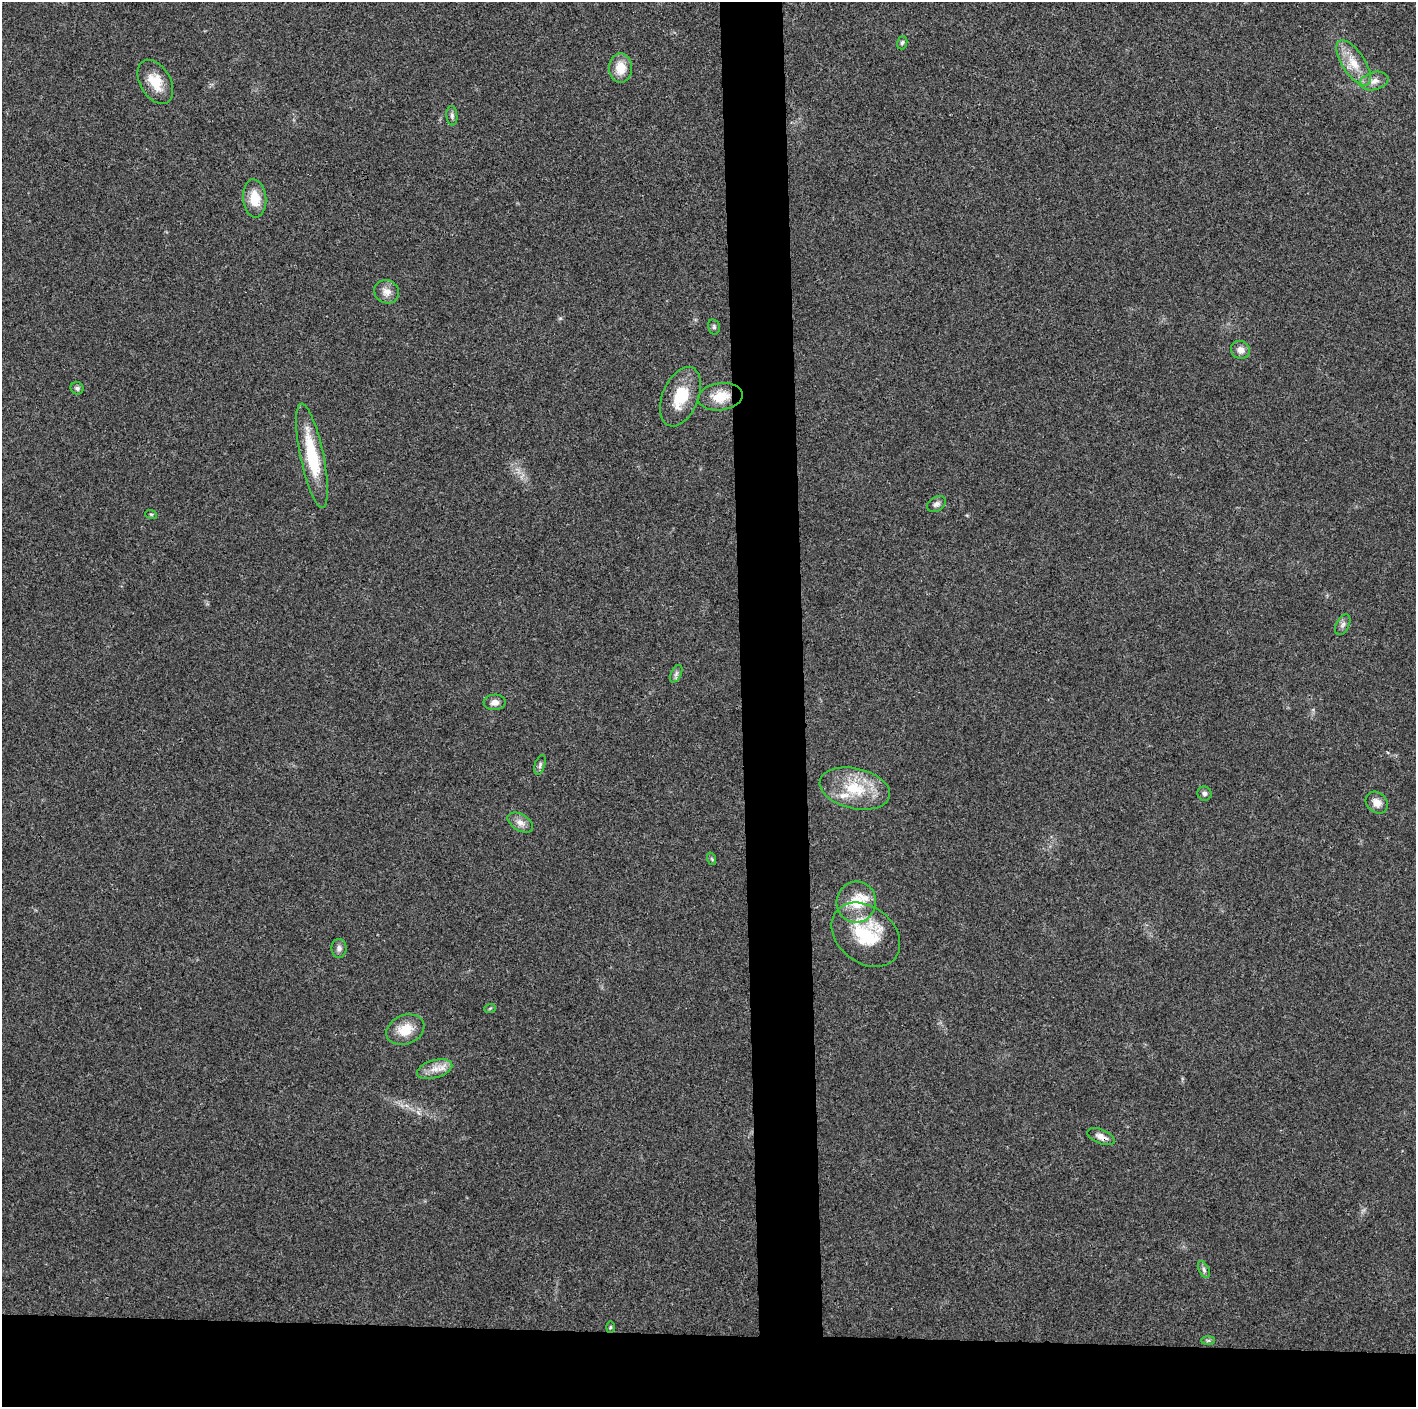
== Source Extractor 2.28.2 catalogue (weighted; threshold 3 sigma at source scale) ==
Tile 8 of 3 x 3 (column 2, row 3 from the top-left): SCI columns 1415-2828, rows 9-1413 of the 4242 x 4227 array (HDU 1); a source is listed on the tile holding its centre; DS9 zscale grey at full resolution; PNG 1418 x 1409 px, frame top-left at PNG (2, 2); each listed source drawn as its Kron ellipse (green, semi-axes under 4 px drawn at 4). Shown black and unused: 9% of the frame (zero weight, under 3 of 4 exposures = <1% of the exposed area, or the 3 px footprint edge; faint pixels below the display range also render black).
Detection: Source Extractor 2.28.2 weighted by HDU 2 'WHT'; one run over the whole footprint, this tile lists its part. Background 0.0191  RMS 0.0039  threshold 0.0175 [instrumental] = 3 sigma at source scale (4.5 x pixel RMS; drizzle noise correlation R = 1.50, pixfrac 1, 0.05/0.05 arcsec/px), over >= 5 px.
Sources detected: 37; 2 inside a brighter listed object's ellipse — not listed separately; the other 35 listed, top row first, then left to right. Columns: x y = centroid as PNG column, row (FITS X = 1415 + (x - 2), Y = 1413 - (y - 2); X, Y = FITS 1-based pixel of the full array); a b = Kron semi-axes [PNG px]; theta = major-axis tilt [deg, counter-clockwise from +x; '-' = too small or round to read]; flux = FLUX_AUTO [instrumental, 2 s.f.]
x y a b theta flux
902 43 7 5 72 0.75
1354 63 26 11 -56 7.9
620 68 14 11 90 6.5
1374 81 14 9 13 2.8
155 82 24 15 -60 8
452 116 10 5 -85 1
255 198 19 11 -85 8
387 292 13 11 -28 3.1
714 327 8 5 -77 0.75
1240 350 10 9 - 2.5
77 388 6 6 - 0.87
680 397 31 18 67 13
720 397 22 13 7 7.8
312 456 53 11 -78 20
936 504 10 7 33 1.4
151 514 6 3 -18 0.44
1343 625 11 6 64 1.4
676 674 9 5 63 1.2
495 702 11 8 3 2.4
540 765 10 5 73 1.1
855 788 36 20 -13 17
1204 793 7 7 - 1.1
1377 803 12 9 -44 3.1
520 823 14 8 -30 2.5
712 859 6 4 -71 0.56
856 902 20 19 - 10
866 935 38 28 -38 23
339 948 9 7 90 1.5
490 1008 6 3 20 0.44
405 1030 20 14 23 7.7
435 1069 18 9 15 4.3
1101 1137 14 7 -23 2.7
1204 1270 9 5 -64 1
610 1327 6 4 88 0.44
1208 1340 7 4 1 0.64
Overlapping masked pixels (flux is a lower limit): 1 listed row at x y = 1101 1137